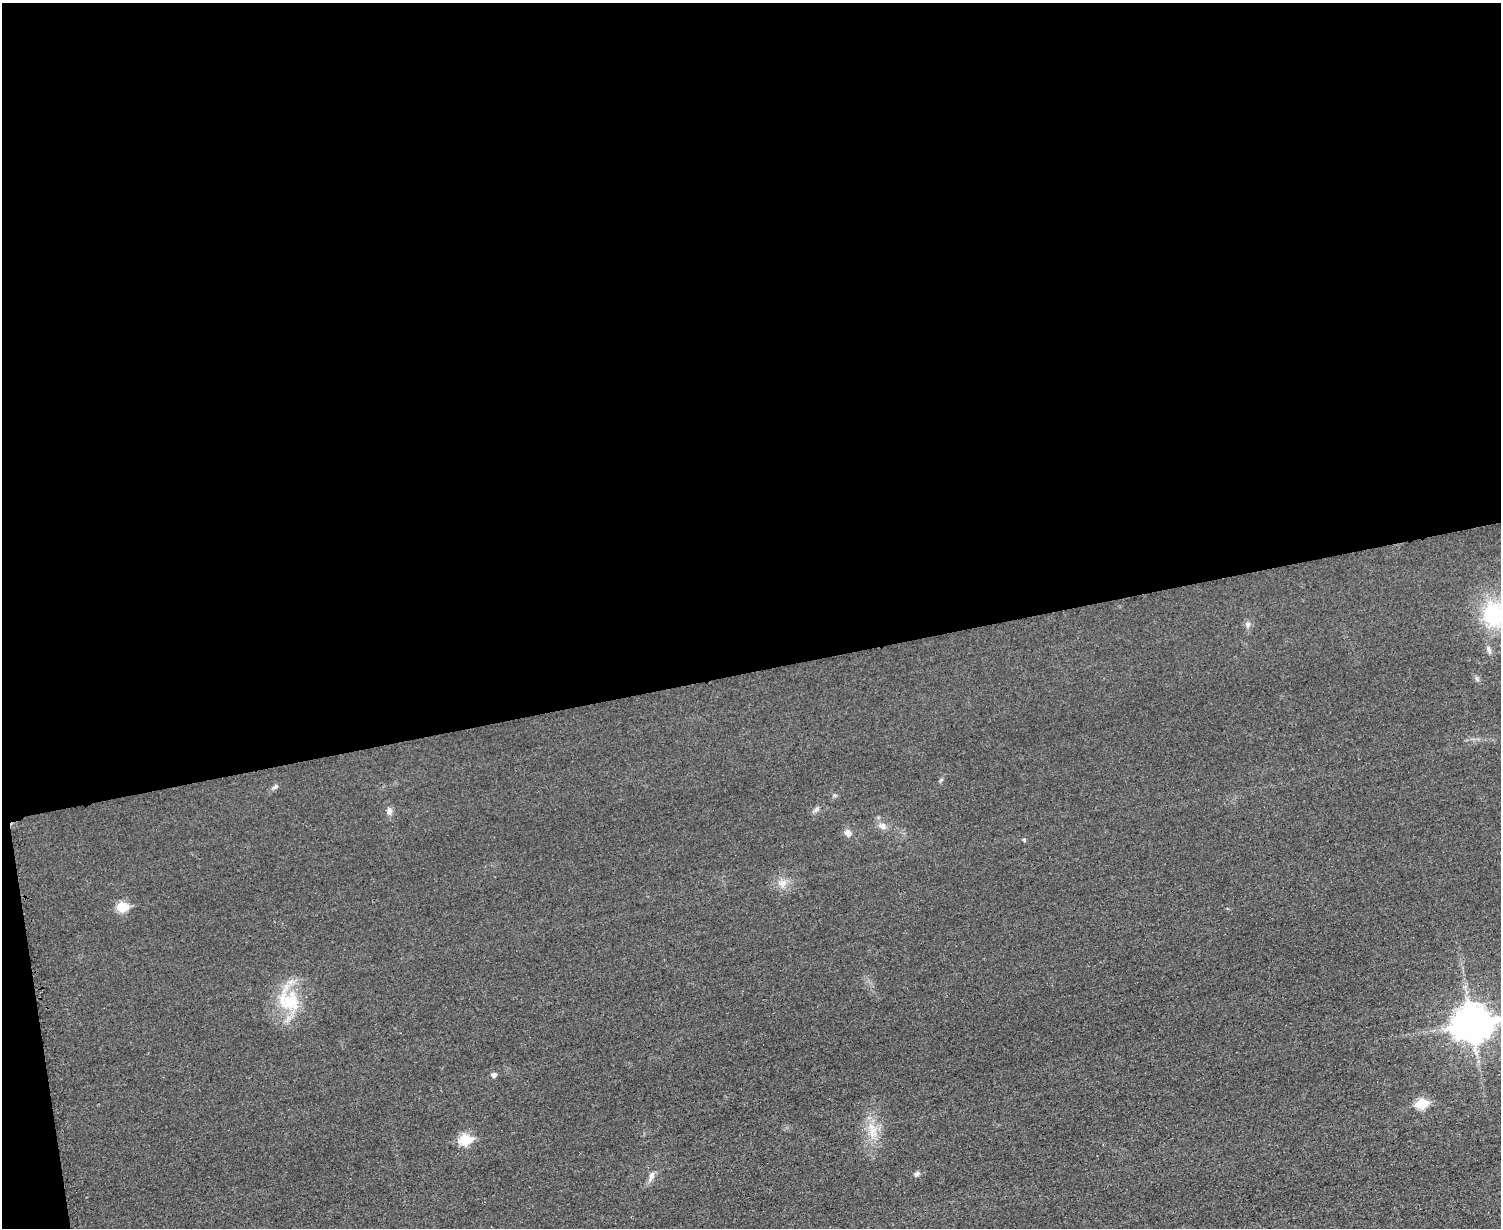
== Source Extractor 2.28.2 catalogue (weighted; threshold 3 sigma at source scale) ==
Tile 1 of 3 x 4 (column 1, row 1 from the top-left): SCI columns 152-1650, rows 3693-4918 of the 4919 x 4934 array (HDU 1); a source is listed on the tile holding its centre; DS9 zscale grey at full resolution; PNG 1503 x 1230 px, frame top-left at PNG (2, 3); no overlay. Shown black and unused: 55% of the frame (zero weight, under 3 of 4 exposures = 2% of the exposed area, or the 3 px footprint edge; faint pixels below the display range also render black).
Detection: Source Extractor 2.28.2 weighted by HDU 2 'WHT'; one run over the whole footprint, this tile lists its part. Background 0.0153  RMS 0.0057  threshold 0.0258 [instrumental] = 3 sigma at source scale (4.5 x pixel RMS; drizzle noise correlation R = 1.50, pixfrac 1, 0.05/0.05 arcsec/px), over >= 5 px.
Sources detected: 19; all 19 listed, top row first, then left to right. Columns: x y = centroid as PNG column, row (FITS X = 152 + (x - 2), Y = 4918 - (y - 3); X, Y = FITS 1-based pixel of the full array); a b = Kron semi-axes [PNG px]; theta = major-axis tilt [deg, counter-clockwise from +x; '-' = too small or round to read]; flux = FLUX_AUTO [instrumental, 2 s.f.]
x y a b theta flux
1493 614 27 22 -83 38
1248 624 8 7 - 1.8
1489 650 13 4 -72 1.8
276 787 8 3 19 1
816 809 8 5 53 1.4
389 811 9 7 75 2
882 826 10 8 -40 2.9
848 833 8 8 - 3.1
1024 840 4 4 - 0.82
783 883 7 7 - 2.5
122 907 6 5 - 26
289 1002 33 24 -16 25
1472 1023 13 11 10 1200
494 1075 5 5 - 2.2
1421 1103 6 6 - 27
873 1130 14 11 -88 7.5
465 1140 7 6 - 35
917 1174 7 6 - 1.5
651 1176 14 7 72 2.8
Isophote crosses this tile's border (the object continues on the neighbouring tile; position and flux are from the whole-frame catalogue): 2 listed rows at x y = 1493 614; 1472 1023